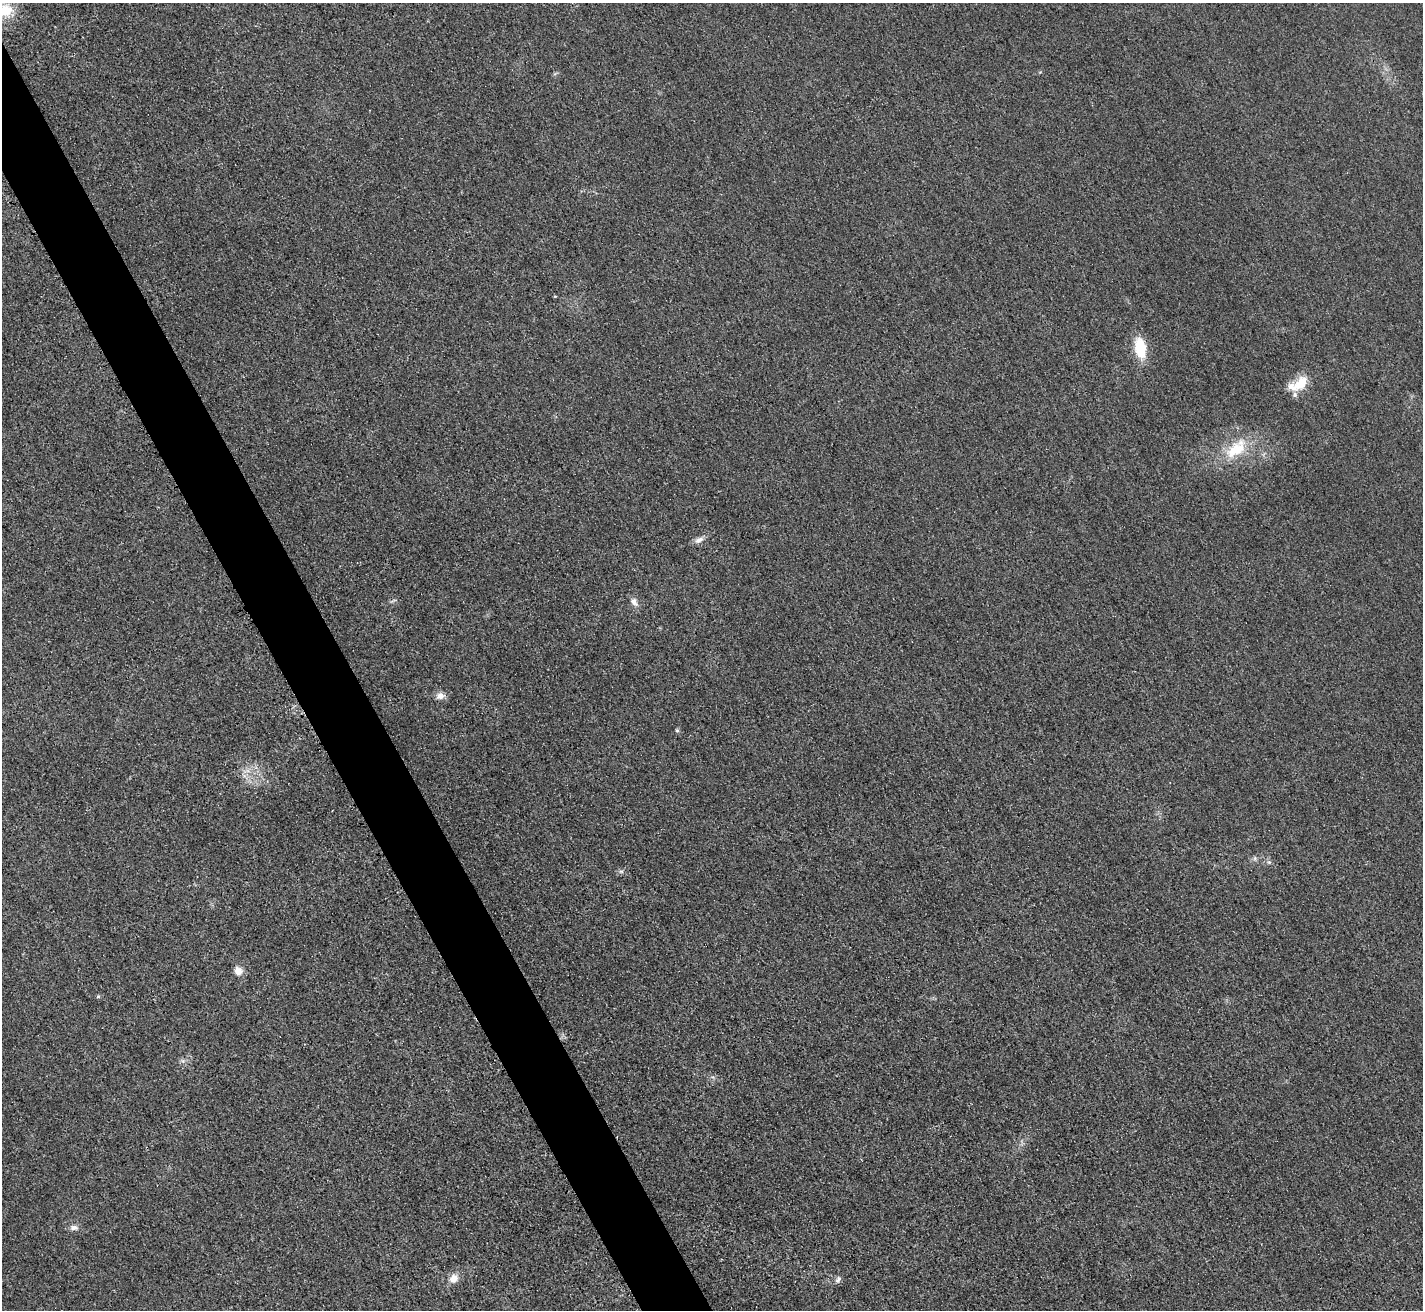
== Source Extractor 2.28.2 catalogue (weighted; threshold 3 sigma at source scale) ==
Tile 11 of 4 x 4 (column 3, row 3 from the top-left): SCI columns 2864-4284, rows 1612-2919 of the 5712 x 5701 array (HDU 1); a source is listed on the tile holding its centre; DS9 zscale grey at full resolution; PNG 1425 x 1312 px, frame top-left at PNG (2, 3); no overlay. Shown black and unused: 5% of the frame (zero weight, under 3 of 4 exposures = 1% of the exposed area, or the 3 px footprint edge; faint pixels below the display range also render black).
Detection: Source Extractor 2.28.2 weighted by HDU 2 'WHT'; one run over the whole footprint, this tile lists its part. Background 0.0218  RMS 0.0061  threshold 0.0276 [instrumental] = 3 sigma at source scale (4.5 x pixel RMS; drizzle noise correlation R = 1.50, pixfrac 1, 0.05/0.05 arcsec/px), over >= 5 px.
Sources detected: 16; all 16 listed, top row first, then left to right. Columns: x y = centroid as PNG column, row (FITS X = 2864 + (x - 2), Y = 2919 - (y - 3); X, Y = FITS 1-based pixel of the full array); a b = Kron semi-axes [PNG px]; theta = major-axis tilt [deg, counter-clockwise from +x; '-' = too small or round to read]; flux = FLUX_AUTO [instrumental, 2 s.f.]
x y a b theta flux
5 10 20 16 8 16
1140 348 21 11 -79 22
1299 384 29 14 31 15
1236 449 39 19 40 25
699 540 14 7 27 3.3
634 602 13 8 -60 3.5
440 696 11 9 12 4
677 731 5 4 - 0.91
1269 862 6 5 - 1.2
621 871 7 4 0 1.2
238 971 10 9 - 5
98 996 5 5 - 0.86
183 1061 7 5 -45 1.5
74 1228 12 7 4 2.8
453 1278 13 10 45 5.9
838 1280 10 6 62 2.1
Isophote crosses this tile's border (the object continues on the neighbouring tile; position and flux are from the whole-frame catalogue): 1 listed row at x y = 5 10